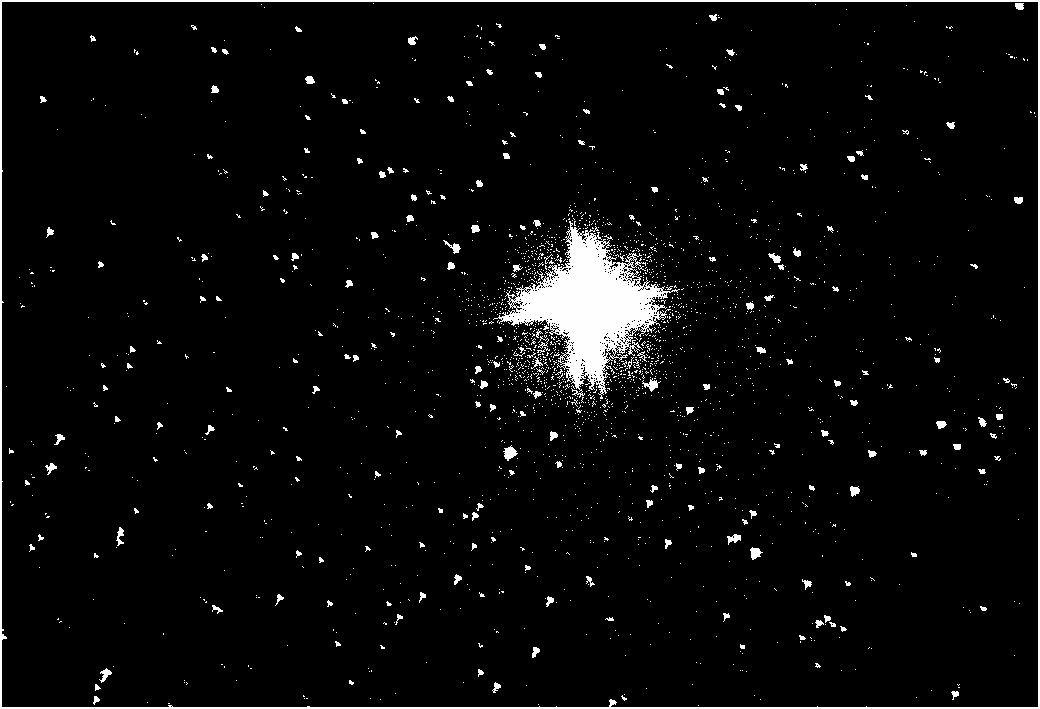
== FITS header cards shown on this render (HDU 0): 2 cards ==
NAXIS1  =                 2072
NAXIS2  =                 1410

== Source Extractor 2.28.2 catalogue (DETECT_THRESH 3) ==
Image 2072 x 1410 px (HDU 0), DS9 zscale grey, zoomed out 1/2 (1 PNG px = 2 x 2 image px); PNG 1040 x 709 px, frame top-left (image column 1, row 1410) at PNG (2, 2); no overlay
Background 80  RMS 28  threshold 83.2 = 3 sigma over >= 5 px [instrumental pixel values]
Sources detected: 4; all 4 listed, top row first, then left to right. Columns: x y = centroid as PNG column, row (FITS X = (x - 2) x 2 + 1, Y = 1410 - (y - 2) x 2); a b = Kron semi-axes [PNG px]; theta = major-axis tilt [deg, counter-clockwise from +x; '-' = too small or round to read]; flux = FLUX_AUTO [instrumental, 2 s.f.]
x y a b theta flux
586 304 31 30 - 410000
653 385 6 6 - 14000
510 452 10 9 - 34000
754 551 11 8 -29 33000